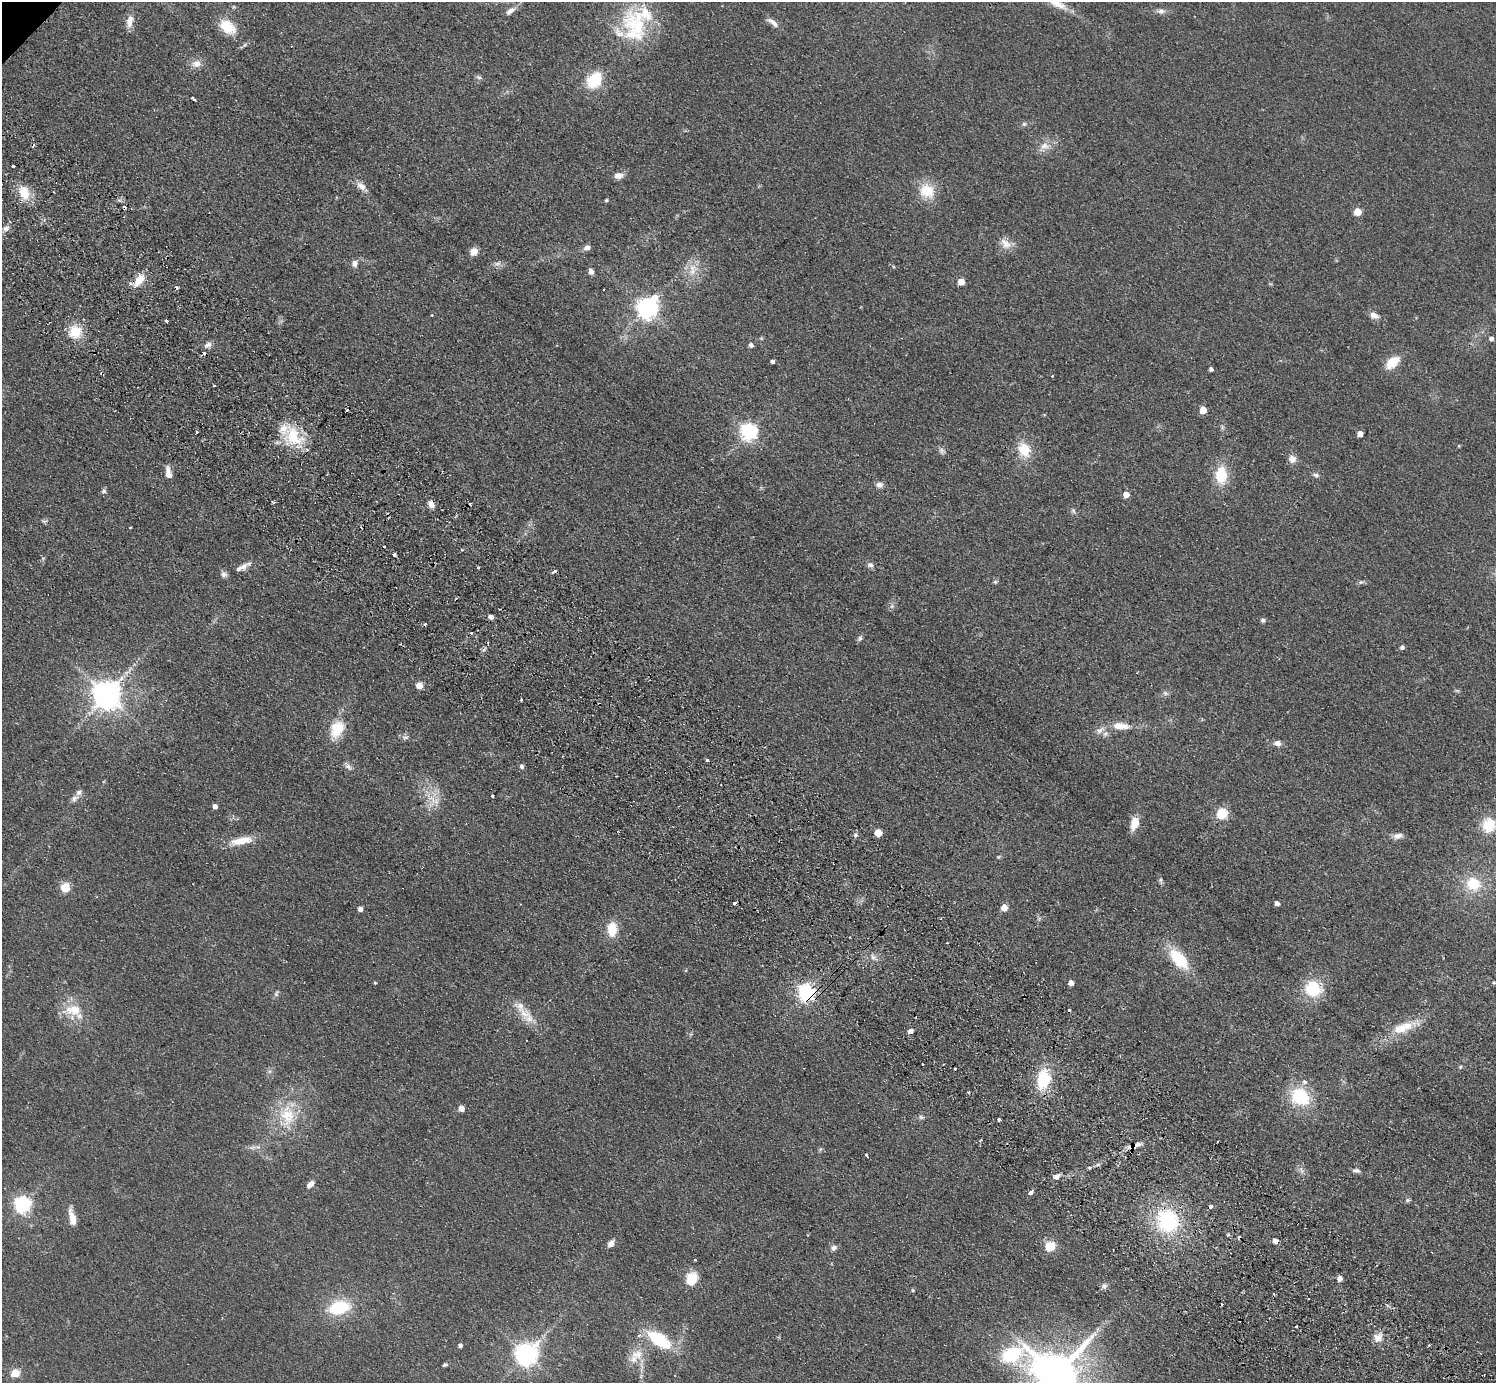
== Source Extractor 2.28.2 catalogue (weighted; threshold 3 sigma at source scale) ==
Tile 6 of 4 x 4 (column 2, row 2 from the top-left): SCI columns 1535-3028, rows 3105-4485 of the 6059 x 6067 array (HDU 1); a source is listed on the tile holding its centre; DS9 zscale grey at full resolution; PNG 1498 x 1385 px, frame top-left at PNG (2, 2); no overlay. Shown black and unused: <1% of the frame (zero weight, under 2 of 3 exposures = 3% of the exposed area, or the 3 px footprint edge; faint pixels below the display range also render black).
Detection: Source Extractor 2.28.2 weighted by HDU 2 'WHT'; one run over the whole footprint, this tile lists its part. Background 0.0635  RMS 0.009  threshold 0.0404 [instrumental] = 3 sigma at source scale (4.5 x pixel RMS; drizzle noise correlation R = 1.50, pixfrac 1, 0.05/0.05 arcsec/px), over >= 5 px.
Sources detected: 194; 17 cosmic-ray / hot-pixel residue — not listed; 11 inside a brighter listed object's ellipse — not listed separately; the other 166 listed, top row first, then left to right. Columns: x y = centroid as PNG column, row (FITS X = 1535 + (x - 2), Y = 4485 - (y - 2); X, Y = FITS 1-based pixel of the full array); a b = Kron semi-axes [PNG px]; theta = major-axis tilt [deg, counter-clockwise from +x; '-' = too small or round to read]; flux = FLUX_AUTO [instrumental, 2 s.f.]
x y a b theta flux
1057 3 32 9 -29 16
510 11 14 7 35 4.7
1161 11 11 7 -4 4
130 21 18 9 78 7.2
773 22 18 6 -39 5.7
632 23 42 28 -67 57
227 27 16 10 -38 26
196 64 13 10 14 6.6
479 77 8 4 -19 1.8
594 80 19 15 53 29
193 98 5 2 - 1.6
1024 124 6 6 - 1.7
1044 146 12 10 1 7.7
13 166 3 3 - 6.7
619 175 11 7 14 6.2
361 186 13 8 -40 6.2
927 191 18 16 -25 23
24 193 16 11 -72 19
606 200 4 3 - 1.4
1358 212 5 5 - 24
6 229 7 7 - 3.3
1006 243 19 10 -43 8.6
587 247 8 6 20 4.1
474 251 9 8 - 6.5
355 263 10 7 84 3.9
692 268 16 10 -21 10
591 271 7 6 - 3.6
139 280 15 9 52 13
961 282 5 5 - 16
648 308 8 7 - 600
1374 315 13 8 -26 5.4
166 320 3 3 - 2.4
75 332 15 14 - 20
1491 339 5 5 - 2.4
208 345 11 7 24 3.9
751 345 4 4 - 4
772 361 4 3 - 2.5
1393 362 15 9 41 20
1211 369 4 4 - 2.8
102 373 4 3 - 1.6
1052 376 2 2 - 1.1
214 386 3 2 - 0.92
1203 410 5 5 - 17
197 432 3 3 - 2.2
749 432 6 6 - 340
1360 434 5 4 - 10
294 437 29 19 -63 34
1459 446 5 3 - 0.7
1024 450 17 13 -62 21
942 451 9 7 -53 2.8
1292 459 9 9 - 5.8
168 470 12 7 -79 4.6
1221 475 20 13 -89 26
1316 475 9 5 -24 2.5
879 485 9 8 - 3.9
104 491 7 6 - 2.3
1126 494 5 5 - 9.9
273 502 3 2 - 2
431 504 8 6 -64 6.1
1073 511 7 5 -56 1.8
44 521 8 4 -1 1.6
130 528 3 2 - 0.75
384 546 3 2 - 0.98
394 555 3 3 - 5.2
870 565 8 7 - 2.9
243 566 13 8 28 5.9
478 567 5 3 - 0.8
223 574 8 7 - 3.1
995 582 5 5 - 1.4
1360 582 7 5 19 1.9
892 606 7 5 46 2.1
491 617 4 4 - 4.7
1263 620 6 5 - 2
471 633 3 3 - 1.3
860 638 7 6 - 2.3
1402 647 5 4 - 2.7
419 686 5 5 - 14
1165 693 8 6 -28 2.4
106 695 8 8 - 1400
521 700 3 3 - 1.3
1120 726 21 9 -4 13
337 729 20 15 60 26
1100 730 14 7 33 5.1
405 737 10 5 0 2.6
1278 743 8 6 -9 5
707 760 3 3 - 1.5
348 766 13 6 -47 3.5
521 766 7 5 -59 2.3
492 795 3 3 - 2.5
74 798 11 6 29 3.8
432 799 15 8 -36 9.8
215 806 4 4 - 4.7
1222 814 6 5 - 80
1135 823 13 8 76 15
1489 825 15 13 82 23
878 833 5 5 - 23
855 835 6 5 - 2.4
1398 836 12 7 11 5.1
241 841 30 9 11 16
1160 880 6 5 - 1.6
1473 884 20 18 -17 27
65 887 5 5 - 36
734 903 4 3 - 3.8
1277 903 4 4 - 4.1
1004 908 5 5 - 13
360 909 4 4 - 3.9
612 929 14 9 87 20
947 943 2 2 - 0.9
873 957 7 6 - 2.9
1179 959 22 12 -48 38
375 983 4 3 - 0.89
1071 983 4 4 - 6.9
1494 983 5 3 - 1.1
1313 989 17 15 -17 37
806 993 6 6 - 360
276 994 9 5 73 2.2
73 1010 29 15 1 21
524 1013 25 14 -46 17
1401 1028 35 13 21 24
910 1031 5 4 - 4
923 1064 3 2 - 1.1
1460 1067 5 4 - 1.2
1043 1079 21 13 80 38
1300 1097 23 19 -35 43
461 1108 5 4 - 10
287 1116 32 21 -86 37
921 1117 8 5 -25 1.8
999 1120 4 3 - 2.3
258 1147 5 5 - 1.9
1132 1147 15 7 3 6
866 1155 4 3 - 3.7
1089 1168 5 4 - 1.1
1301 1170 7 4 -71 2.2
1356 1171 10 5 -9 2.7
1056 1177 10 6 14 3.5
310 1184 9 5 45 5.3
1031 1192 4 3 - 20
1408 1200 6 5 - 1.5
22 1205 6 6 - 290
1210 1206 4 3 - 5.4
72 1218 19 7 -78 11
1167 1221 25 23 -86 76
1228 1234 5 4 - 1.1
1275 1241 5 4 - 5.5
611 1244 8 6 56 5.9
1050 1246 5 5 - 60
834 1248 9 7 41 3.1
695 1259 4 2 - 0.8
691 1278 16 13 62 15
1340 1278 5 5 - 5.8
1104 1286 8 7 - 2.8
913 1290 6 4 -89 0.95
1222 1304 3 2 - 2.2
339 1308 25 15 12 40
1296 1326 3 2 - 1.4
1097 1330 7 4 72 1.8
1378 1338 13 12 - 7.8
659 1340 25 12 -34 48
460 1345 4 4 - 3.2
1429 1345 3 2 - 1.5
526 1354 7 7 - 720
637 1354 20 12 6 13
1011 1355 34 20 15 64
445 1365 7 3 18 1.5
15 1373 5 5 - 30
1056 1375 14 12 41 3900
Overlapping masked pixels (flux is a lower limit): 5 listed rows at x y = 102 373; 431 504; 806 993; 1132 1147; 1275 1241
Isophote crosses this tile's border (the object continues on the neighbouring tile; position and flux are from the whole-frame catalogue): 2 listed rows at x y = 1057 3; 1056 1375